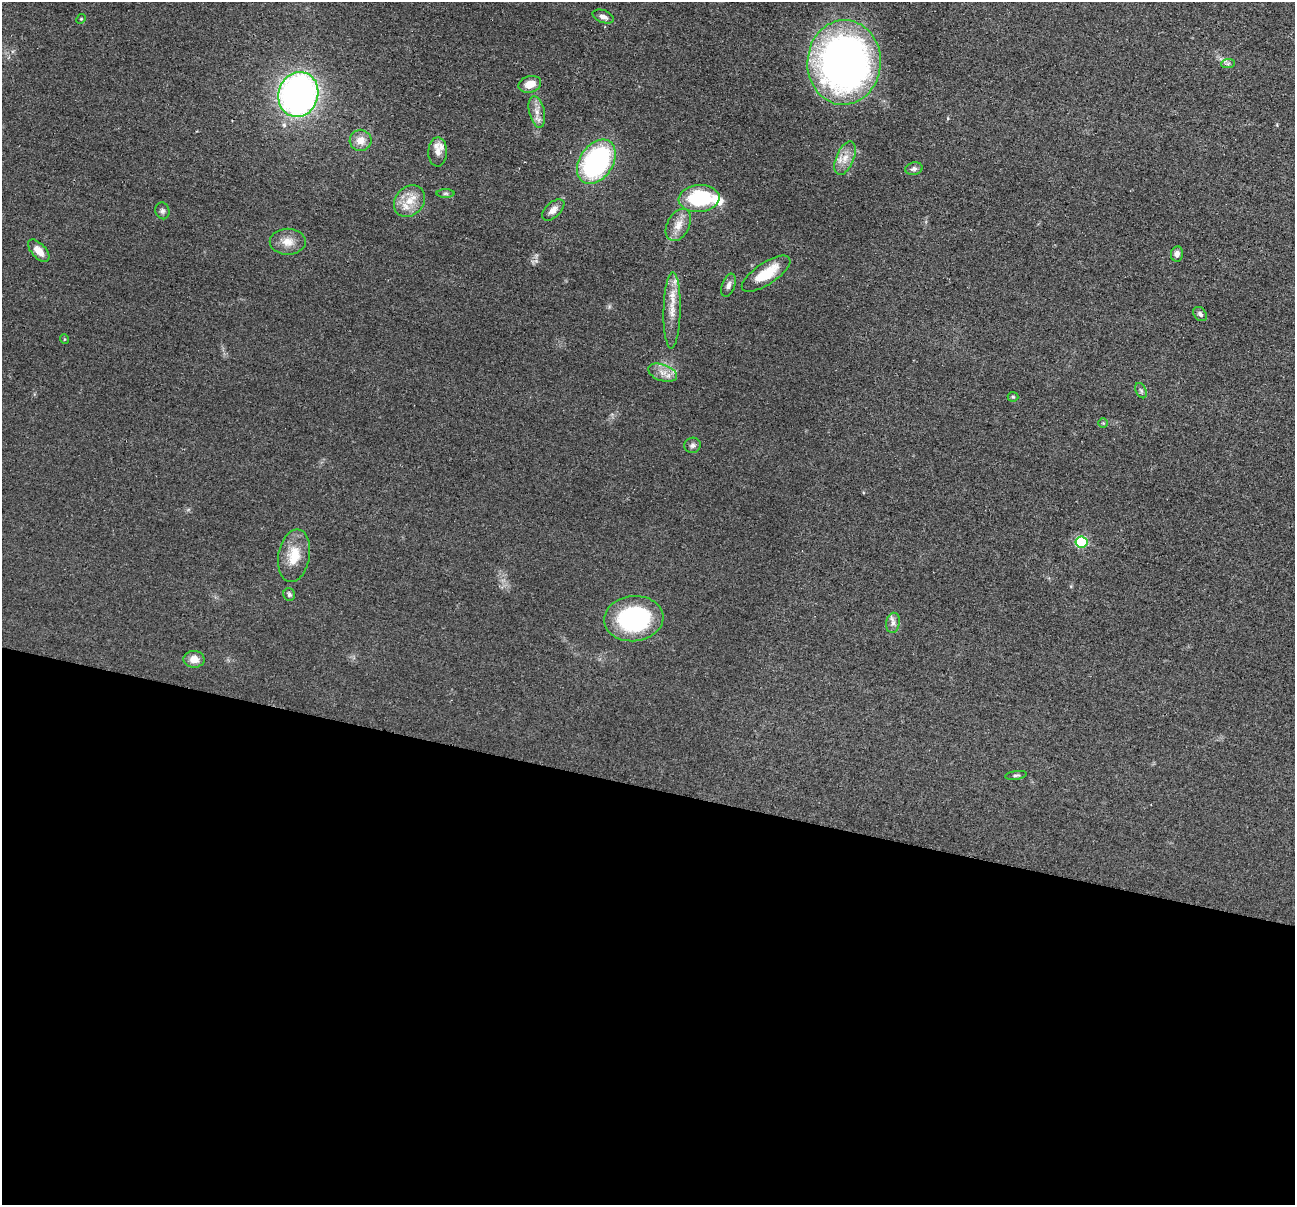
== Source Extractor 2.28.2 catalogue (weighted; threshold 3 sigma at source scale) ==
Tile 14 of 4 x 4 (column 2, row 4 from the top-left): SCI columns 1304-2596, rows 259-1461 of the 5193 x 5209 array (HDU 1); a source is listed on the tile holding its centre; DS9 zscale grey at full resolution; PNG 1297 x 1207 px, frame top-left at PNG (2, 2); each listed source drawn as its Kron ellipse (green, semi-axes under 4 px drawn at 4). Shown black and unused: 35% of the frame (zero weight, under 2 of 3 exposures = <1% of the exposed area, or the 3 px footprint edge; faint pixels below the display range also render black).
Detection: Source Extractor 2.28.2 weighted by HDU 2 'WHT'; one run over the whole footprint, this tile lists its part. Background 0.0456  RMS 0.0085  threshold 0.0382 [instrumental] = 3 sigma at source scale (4.5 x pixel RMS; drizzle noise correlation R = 1.50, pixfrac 1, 0.05/0.05 arcsec/px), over >= 5 px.
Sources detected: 42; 4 inside a brighter listed object's ellipse — not listed separately; the other 38 listed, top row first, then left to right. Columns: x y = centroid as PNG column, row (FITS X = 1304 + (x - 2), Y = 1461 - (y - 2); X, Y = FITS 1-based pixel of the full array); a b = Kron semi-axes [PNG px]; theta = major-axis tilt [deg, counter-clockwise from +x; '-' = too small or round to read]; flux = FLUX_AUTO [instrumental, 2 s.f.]
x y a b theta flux
603 17 11 6 -20 4
81 19 5 4 - 0.9
844 62 42 36 87 520
1228 63 7 4 2 1.6
530 84 11 8 16 10
298 94 23 20 71 350
537 112 16 7 -77 7.1
361 140 11 10 - 9.2
438 152 14 9 88 5.3
845 158 18 8 67 9.5
596 162 24 16 56 150
914 169 9 6 10 2.7
445 194 9 4 0 1.8
699 198 20 13 6 59
409 201 17 14 47 15
553 210 13 7 42 5.5
162 211 8 7 - 2.4
678 225 17 11 62 9.9
288 242 18 13 -1 10
39 251 14 7 -47 9.3
1177 254 7 6 - 3.6
766 274 28 10 34 24
728 285 12 6 70 3.2
672 310 38 8 89 15
1200 314 8 6 -47 2.2
64 339 5 3 - 0.71
663 373 15 8 -19 7.3
1141 391 8 5 -63 1.7
1013 397 5 5 - 1.1
1103 423 5 4 - 0.97
693 445 8 7 - 3
1081 542 6 5 - 70
294 556 26 15 80 20
289 594 6 5 - 2
634 619 29 22 6 100
893 623 10 7 80 3.8
194 659 10 8 -2 7.9
1016 775 11 3 8 1.5